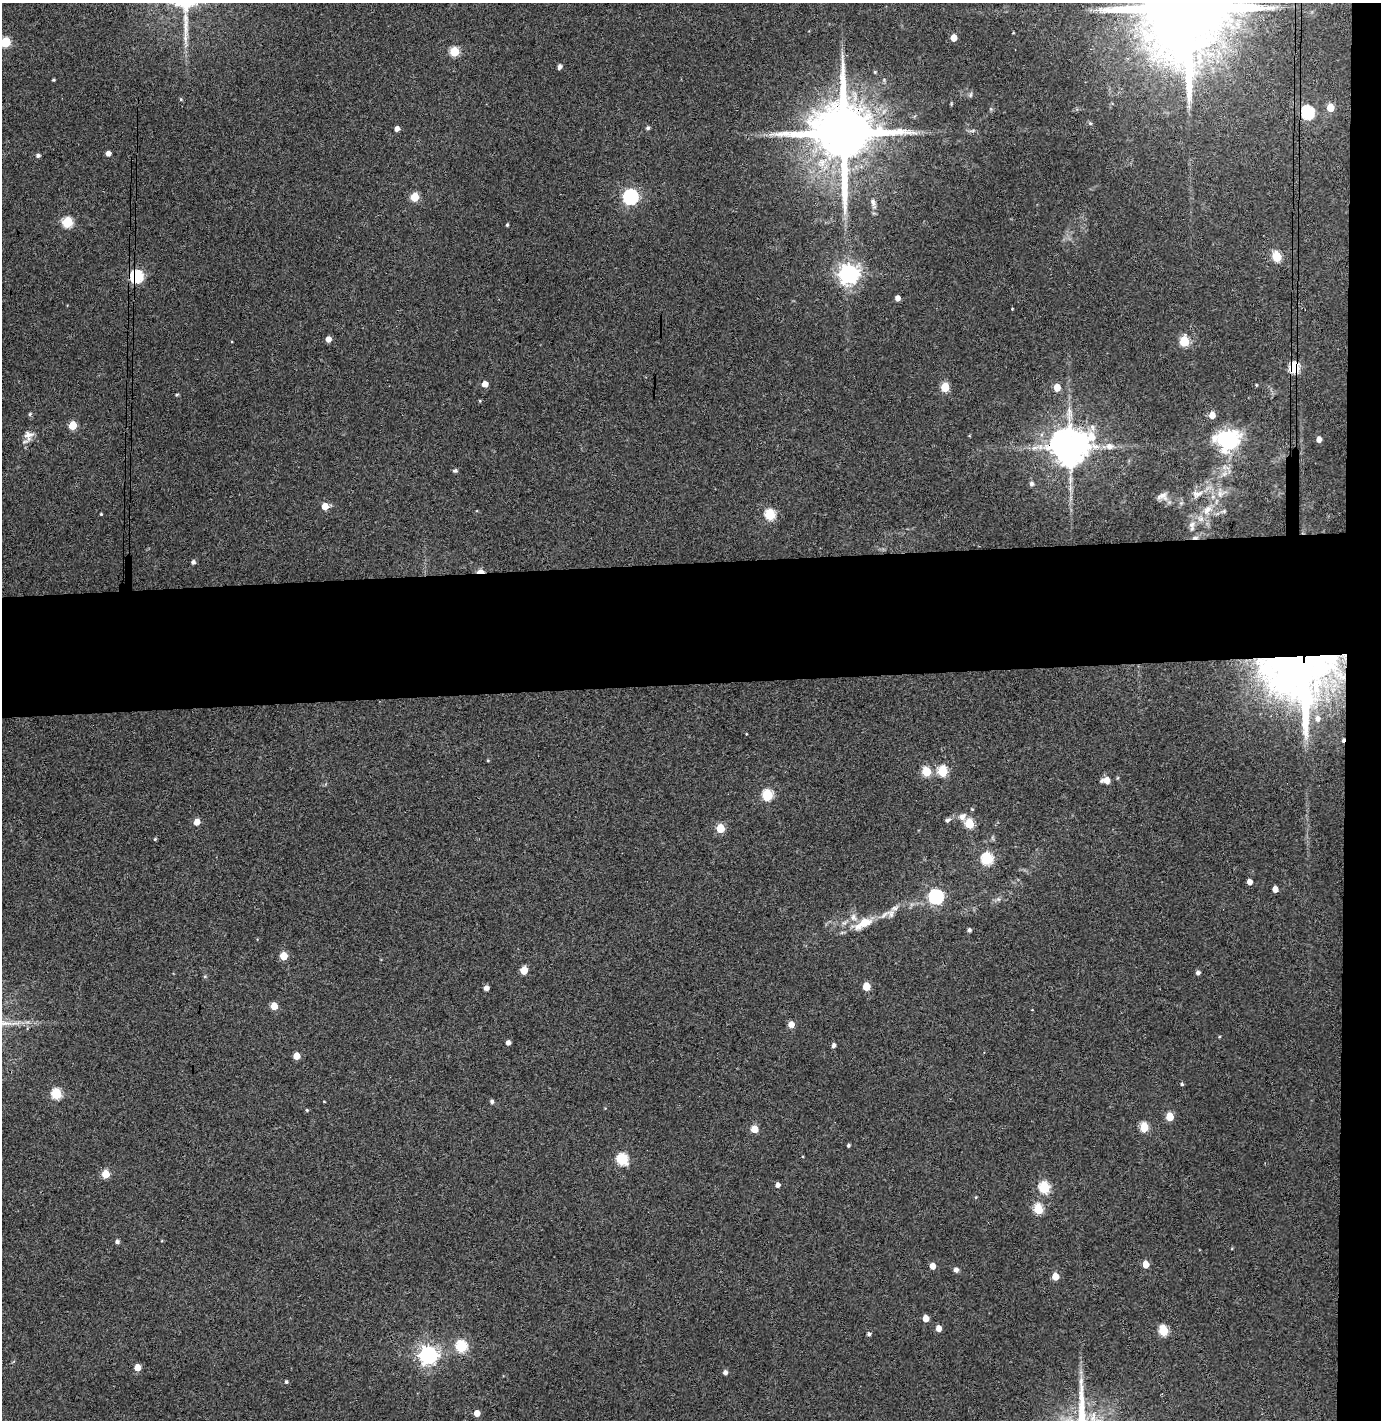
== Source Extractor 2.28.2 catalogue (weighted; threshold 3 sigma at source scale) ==
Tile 6 of 3 x 3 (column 3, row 2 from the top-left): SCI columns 2837-4215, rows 1476-2893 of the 4295 x 4370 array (HDU 1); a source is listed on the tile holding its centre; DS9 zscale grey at full resolution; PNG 1383 x 1422 px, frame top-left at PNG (2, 3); no overlay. Shown black and unused: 11% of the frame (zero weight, under 3 of 4 exposures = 6% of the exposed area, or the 3 px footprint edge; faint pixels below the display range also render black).
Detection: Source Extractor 2.28.2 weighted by HDU 2 'WHT'; one run over the whole footprint, this tile lists its part. Background 0.113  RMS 0.0068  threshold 0.0306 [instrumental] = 3 sigma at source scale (4.5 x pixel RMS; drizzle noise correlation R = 1.50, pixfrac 1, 0.05/0.05 arcsec/px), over >= 5 px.
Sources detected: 125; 1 inside a brighter object's white glare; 2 cosmic-ray / hot-pixel residue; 1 long thin detection or spike segment (spike, bleed or trail) — not listed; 4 inside a brighter listed object's ellipse — not listed separately; the other 117 listed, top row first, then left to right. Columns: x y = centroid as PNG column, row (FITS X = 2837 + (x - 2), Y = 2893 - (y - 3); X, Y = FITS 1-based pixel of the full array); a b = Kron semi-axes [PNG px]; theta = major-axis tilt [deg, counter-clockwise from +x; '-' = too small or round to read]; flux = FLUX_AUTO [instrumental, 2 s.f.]
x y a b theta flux
1187 9 31 20 87 16000
1013 33 4 2 - 0.45
953 38 5 4 - 8.2
5 42 6 5 - 35
454 51 5 5 - 30
560 67 5 4 - 2.2
875 72 4 4 - 0.71
53 80 3 2 - 0.75
971 95 8 4 81 1.1
181 99 5 4 - 0.82
1330 108 5 5 - 12
1307 112 7 6 - 90
1090 123 6 4 -40 1.1
648 128 4 4 - 1.4
397 129 4 4 - 3.5
972 131 7 4 18 1.2
843 132 19 15 89 7200
771 134 7 4 18 1.8
108 153 4 4 - 3.6
38 155 4 4 - 1.7
414 197 5 5 - 21
630 197 7 6 - 160
67 222 6 5 - 47
507 225 3 3 - 0.8
1277 257 6 5 - 34
848 274 7 7 - 420
136 276 6 6 - 89
897 298 4 4 - 3.7
1012 309 2 2 - 0.55
328 339 5 5 - 4.5
1184 341 6 5 - 36
1293 368 6 4 -90 48
485 384 5 5 - 6.3
1256 385 4 3 - 0.63
945 387 6 5 - 24
1057 387 5 5 - 10
177 394 5 3 - 0.71
480 401 4 3 - 0.57
30 414 5 4 - 0.85
1212 415 5 5 - 7.9
73 425 5 5 - 23
28 435 14 10 3 5
1319 439 5 4 - 4.3
1228 440 9 8 - 280
1109 446 9 7 -4 3.9
1070 447 11 10 - 2000
455 471 7 5 8 1.2
1031 484 5 5 - 1.9
1197 494 17 11 16 6.9
1220 494 9 7 89 3.3
1162 496 15 10 7 4.3
325 506 5 5 - 8.4
1207 510 16 9 48 7.7
101 514 3 3 - 0.61
770 514 6 5 - 45
1192 525 15 7 -90 4.2
193 562 4 4 - 1.9
480 571 7 4 -1 11
1306 676 72 52 62 340
488 760 4 3 - 0.66
942 771 6 5 - 39
926 772 5 5 - 31
1106 780 7 5 1 7.7
767 795 6 5 - 46
962 817 9 8 - 3.7
947 820 8 5 23 1.7
197 822 5 4 - 8.2
969 823 5 5 - 31
720 828 5 5 - 23
155 839 4 4 - 0.76
987 859 6 6 - 69
1249 882 4 4 - 4.4
1275 889 5 4 - 5
936 896 7 6 - 140
891 914 12 9 90 3.4
863 923 31 12 28 14
969 930 4 4 - 1.6
284 956 5 5 - 15
524 970 5 5 - 14
1198 973 4 4 - 2
866 986 5 5 - 17
486 988 4 4 - 3.7
274 1006 5 5 - 12
791 1024 5 5 - 6
508 1043 4 4 - 3
833 1045 5 4 - 2
296 1056 5 5 - 9.1
1182 1084 4 3 - 1.1
56 1094 6 5 - 45
324 1101 4 2 - 0.43
492 1101 4 4 - 1.6
307 1110 4 3 - 0.75
1170 1116 5 5 - 15
1144 1127 6 5 - 29
754 1129 5 5 - 12
849 1145 4 3 - 1.1
622 1159 6 6 - 59
105 1174 5 5 - 17
778 1185 5 4 - 3
1044 1187 6 5 - 51
976 1197 5 3 - 0.54
1038 1209 6 5 - 35
117 1242 5 4 - 1.9
1146 1264 5 4 - 9.4
932 1266 5 4 - 5.7
956 1270 5 5 - 2.9
1055 1276 5 5 - 9.5
926 1318 5 5 - 8.4
938 1328 5 5 - 4.9
1163 1330 6 5 - 38
869 1334 5 4 - 1.5
461 1346 6 5 - 58
428 1355 7 7 - 320
137 1367 5 5 - 8.6
725 1372 5 5 - 2.3
286 1382 4 4 - 1.2
477 1413 5 5 - 6.1
Overlapping masked pixels (flux is a lower limit): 6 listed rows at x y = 843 132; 136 276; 1293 368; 1070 447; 480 571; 1306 676
Isophote crosses this tile's border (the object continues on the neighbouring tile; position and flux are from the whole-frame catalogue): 2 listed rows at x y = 1187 9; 5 42